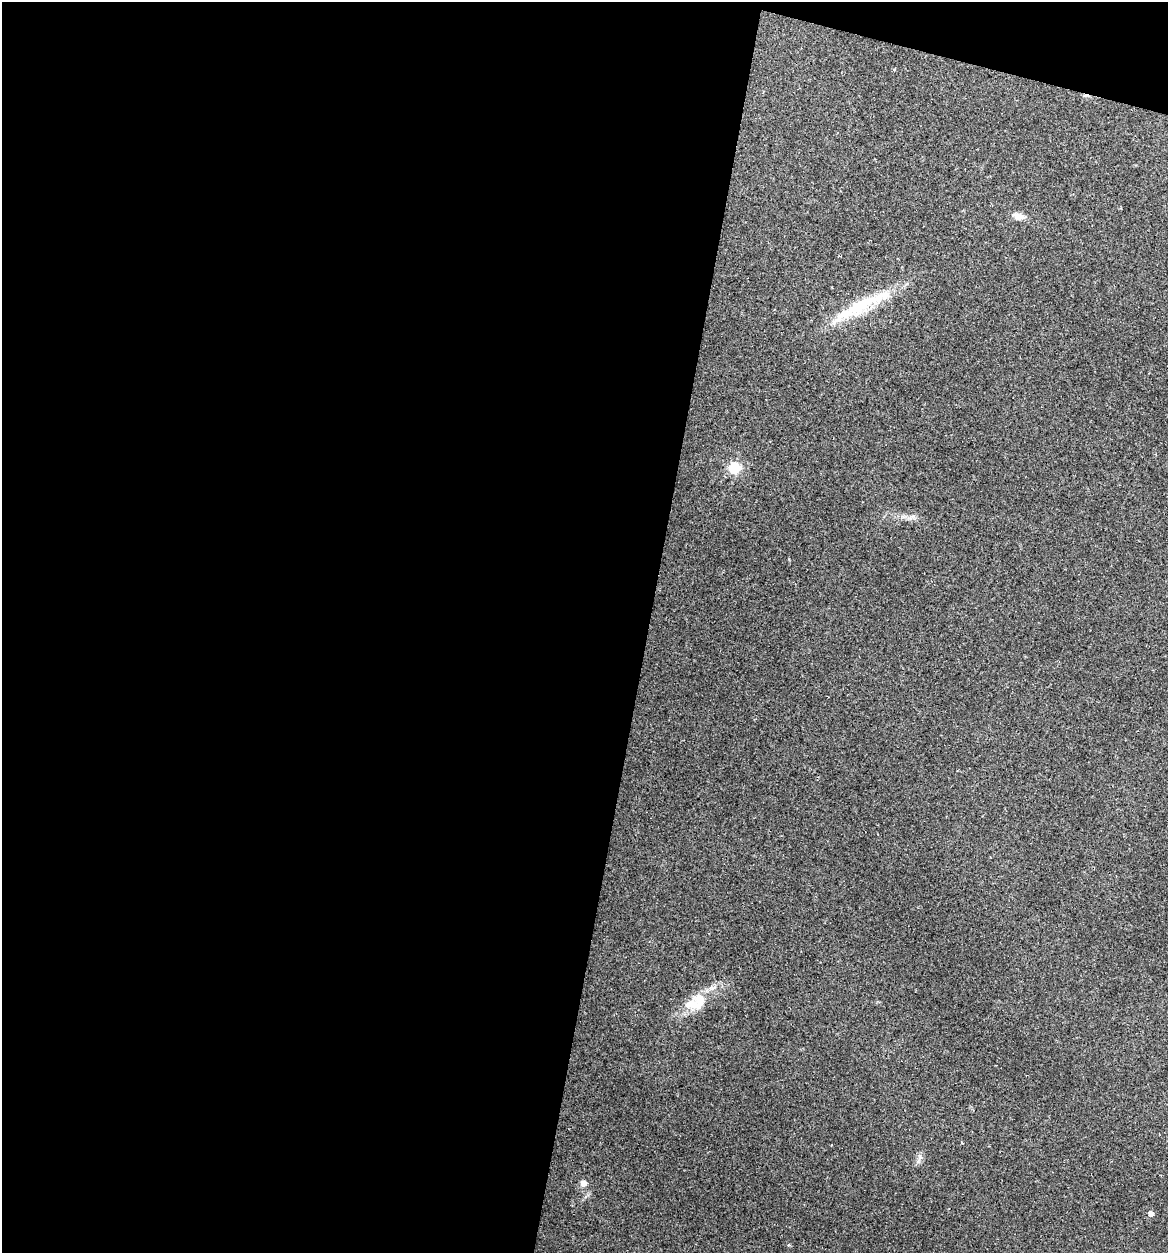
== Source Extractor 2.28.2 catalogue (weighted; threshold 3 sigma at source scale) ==
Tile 1 of 4 x 4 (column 1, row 1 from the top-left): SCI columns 121-1286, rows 3753-5003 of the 5029 x 5032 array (HDU 1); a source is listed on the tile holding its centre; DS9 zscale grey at full resolution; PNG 1170 x 1255 px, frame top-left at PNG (2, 2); no overlay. Shown black and unused: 57% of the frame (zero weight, under 2 of 3 exposures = <1% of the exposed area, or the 3 px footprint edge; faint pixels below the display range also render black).
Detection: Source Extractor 2.28.2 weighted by HDU 2 'WHT'; one run over the whole footprint, this tile lists its part. Background 0.137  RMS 0.007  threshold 0.0314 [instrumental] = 3 sigma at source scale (4.5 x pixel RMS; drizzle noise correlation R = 1.50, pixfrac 1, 0.05/0.05 arcsec/px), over >= 5 px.
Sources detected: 9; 1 cosmic-ray / hot-pixel residue — not listed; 1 inside a brighter listed object's ellipse — not listed separately; the other 7 listed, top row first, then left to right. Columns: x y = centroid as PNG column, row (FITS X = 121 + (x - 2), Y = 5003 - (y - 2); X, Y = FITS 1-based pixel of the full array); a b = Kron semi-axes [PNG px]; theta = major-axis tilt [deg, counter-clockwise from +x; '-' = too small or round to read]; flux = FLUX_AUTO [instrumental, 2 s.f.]
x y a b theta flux
1018 216 18 8 -13 4.3
863 304 83 15 29 42
734 468 14 13 - 13
699 1002 25 18 71 14
920 1158 11 5 68 2.6
583 1183 8 8 - 3.6
1151 1213 5 4 - 4.5